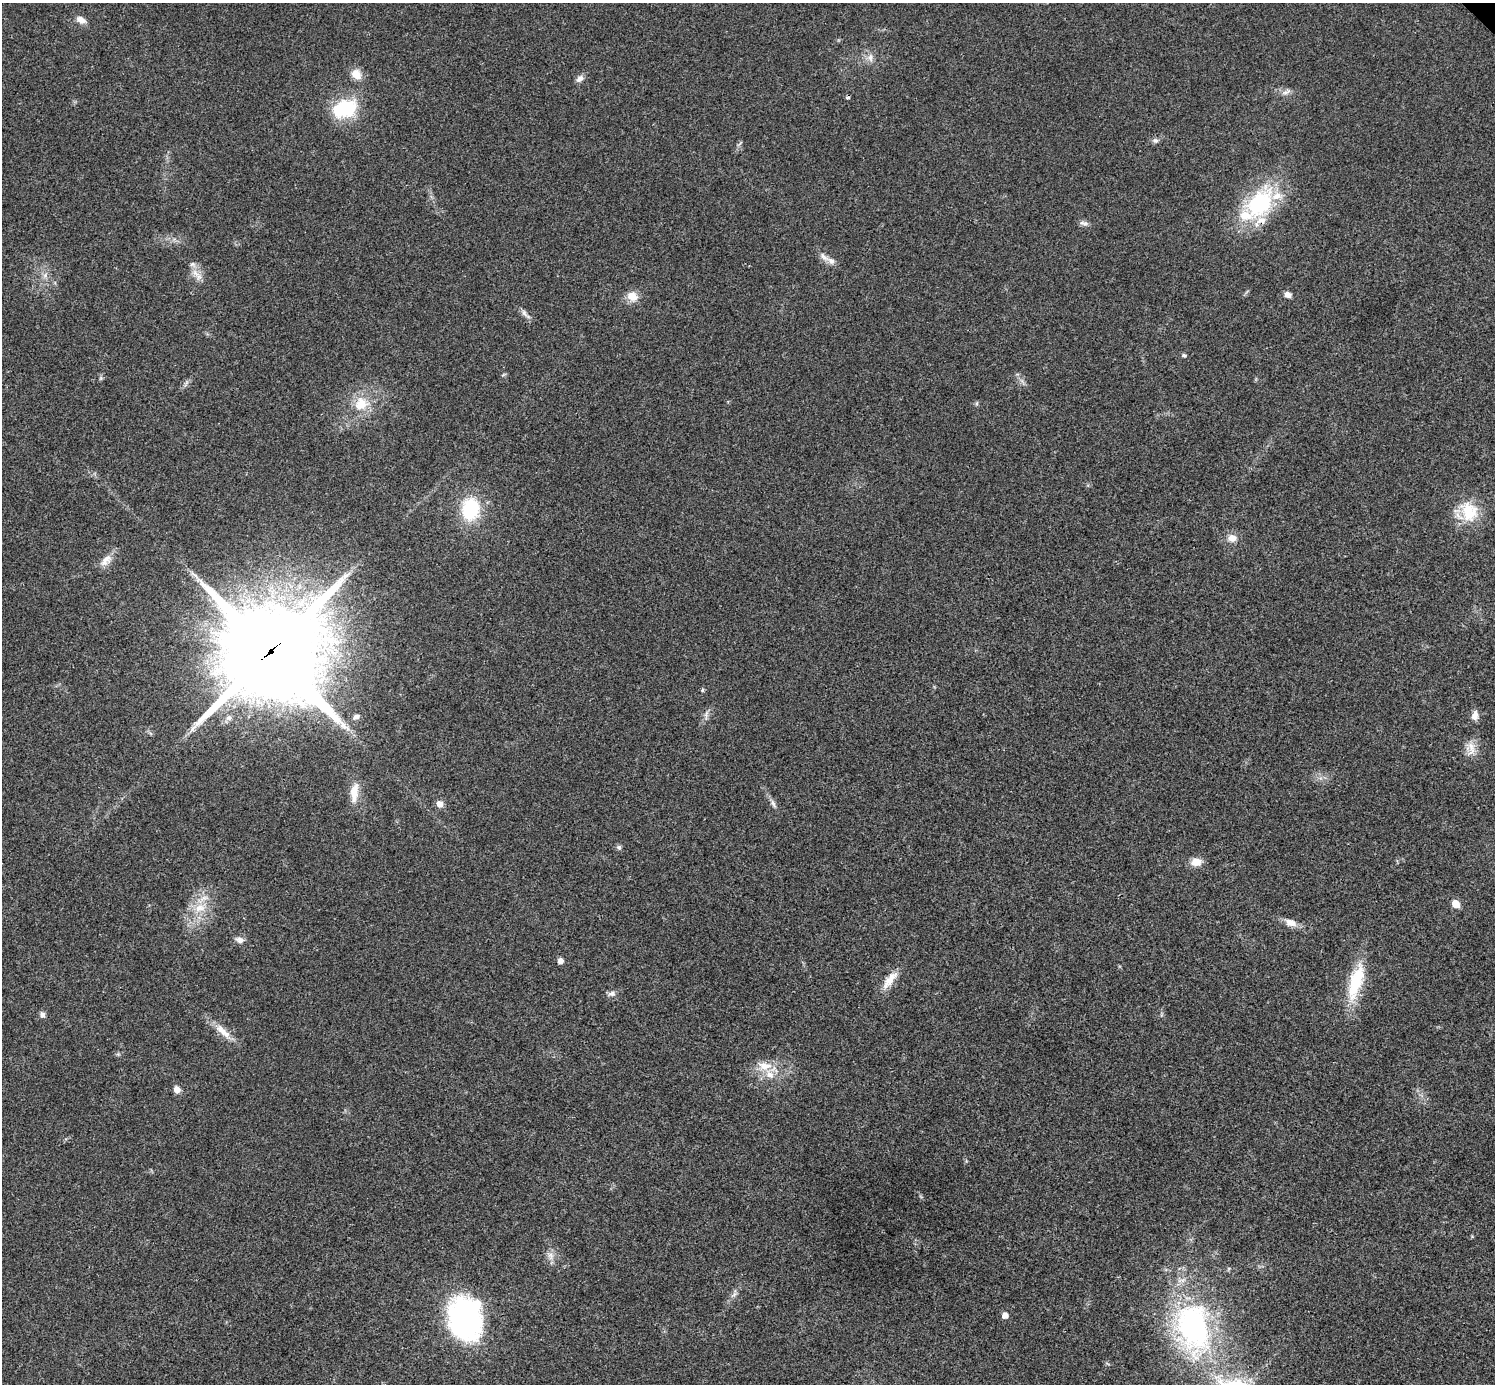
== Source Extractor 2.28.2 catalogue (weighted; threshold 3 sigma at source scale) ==
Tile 7 of 4 x 4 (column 3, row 2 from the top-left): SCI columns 3010-4502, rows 3071-4452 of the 5999 x 5999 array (HDU 1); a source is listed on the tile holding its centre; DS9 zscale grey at full resolution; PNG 1497 x 1386 px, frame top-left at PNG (2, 3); no overlay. Shown black and unused: <1% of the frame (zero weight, under 3 of 4 exposures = <1% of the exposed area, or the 3 px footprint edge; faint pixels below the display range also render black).
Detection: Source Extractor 2.28.2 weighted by HDU 2 'WHT'; one run over the whole footprint, this tile lists its part. Background 0.0205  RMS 0.0041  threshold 0.0182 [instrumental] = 3 sigma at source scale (4.5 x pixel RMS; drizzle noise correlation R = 1.50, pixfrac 1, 0.05/0.05 arcsec/px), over >= 5 px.
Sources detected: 58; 1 inside a brighter object's white glare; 1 cosmic-ray / hot-pixel residue — not listed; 7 inside a brighter listed object's ellipse — not listed separately; the other 49 listed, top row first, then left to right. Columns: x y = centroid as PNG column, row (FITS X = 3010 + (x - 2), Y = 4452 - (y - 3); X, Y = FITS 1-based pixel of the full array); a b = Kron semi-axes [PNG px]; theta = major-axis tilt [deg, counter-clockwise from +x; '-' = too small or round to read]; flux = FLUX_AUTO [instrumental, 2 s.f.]
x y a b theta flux
81 20 11 8 -25 2.9
870 57 11 7 -80 2.2
356 74 12 9 -48 5
580 79 11 7 41 1.8
1286 92 15 5 26 1.6
345 108 19 14 15 30
1155 140 7 7 - 1.1
1259 204 45 30 48 37
1083 223 13 5 -15 1.4
824 257 18 6 -39 2.5
195 273 17 6 -38 2.9
45 275 7 4 73 1.1
1288 295 8 6 -22 2
632 296 15 12 -31 4.5
525 314 19 5 -46 1.7
1184 355 5 5 - 0.69
977 403 6 4 72 0.54
361 404 19 17 61 9.7
470 509 20 16 83 26
1469 511 28 21 -75 14
1232 538 12 10 -4 3.4
106 560 20 9 48 3.8
271 652 34 32 -27 7200
702 690 6 3 71 0.5
1475 716 12 8 79 2.6
356 717 8 6 15 1.3
1471 748 22 10 -89 4.4
354 792 27 10 85 6.1
440 804 7 6 - 2.8
773 804 12 5 -62 1.5
619 847 7 6 - 0.91
1196 862 11 8 6 4.7
1455 904 6 5 - 7.3
200 908 17 11 13 6.4
1291 923 16 9 -21 3.5
239 940 12 8 -19 2
560 961 7 6 - 1.6
890 980 30 10 53 5.7
1356 982 49 15 74 19
612 994 10 7 5 1.5
42 1014 8 6 -80 1.4
225 1034 17 10 -47 4.1
765 1066 21 12 -4 6.4
177 1090 8 7 - 2.3
551 1256 11 8 -67 2.4
734 1294 9 3 45 0.92
1005 1315 5 5 - 3.1
464 1318 41 29 -72 83
1193 1327 74 45 -78 89
Overlapping masked pixels (flux is a lower limit): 1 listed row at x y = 271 652